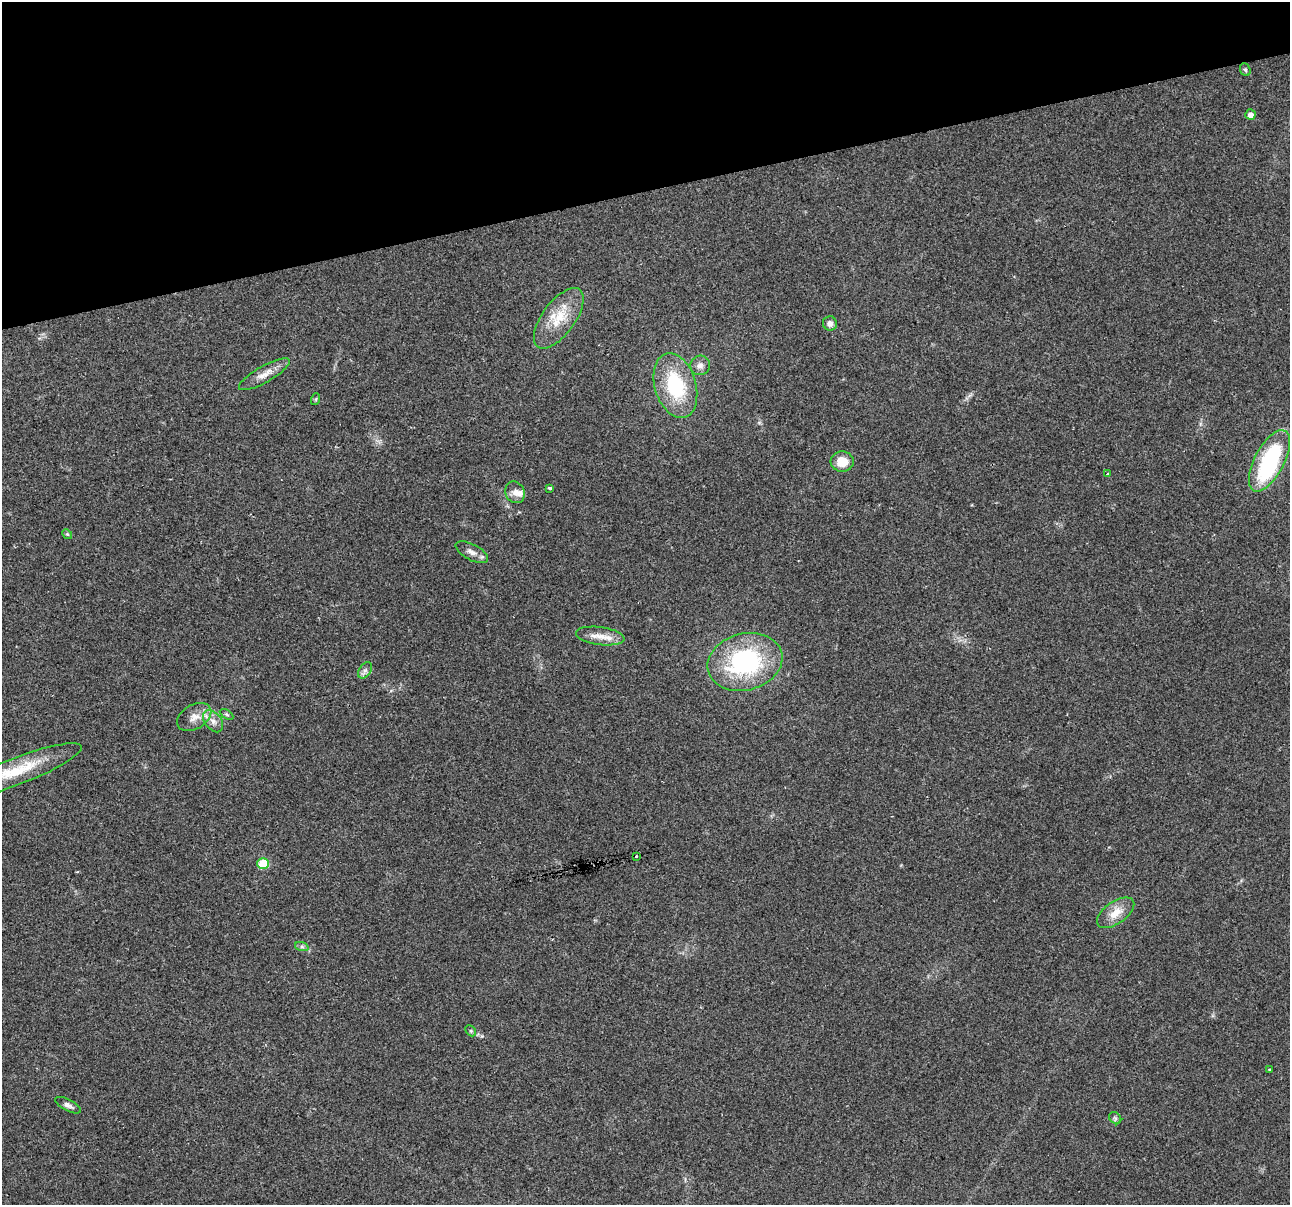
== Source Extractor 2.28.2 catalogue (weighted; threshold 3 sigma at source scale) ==
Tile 3 of 4 x 4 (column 3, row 1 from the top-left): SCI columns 2579-3866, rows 3704-4906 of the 5155 x 4952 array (HDU 1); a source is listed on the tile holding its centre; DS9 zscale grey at full resolution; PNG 1292 x 1207 px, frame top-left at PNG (2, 2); each listed source drawn as its Kron ellipse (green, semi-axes under 4 px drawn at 4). Shown black and unused: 16% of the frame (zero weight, under 2 of 3 exposures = <1% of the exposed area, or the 3 px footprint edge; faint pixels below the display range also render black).
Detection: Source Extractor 2.28.2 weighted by HDU 2 'WHT'; one run over the whole footprint, this tile lists its part. Background 0.0234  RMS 0.0043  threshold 0.0193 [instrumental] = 3 sigma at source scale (4.5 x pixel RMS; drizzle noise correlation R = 1.50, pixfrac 1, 0.0396/0.0396 arcsec/px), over >= 5 px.
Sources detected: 33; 1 inside a brighter object's white glare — neither listed nor drawn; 2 inside a brighter listed object's ellipse — not listed separately; the other 30 listed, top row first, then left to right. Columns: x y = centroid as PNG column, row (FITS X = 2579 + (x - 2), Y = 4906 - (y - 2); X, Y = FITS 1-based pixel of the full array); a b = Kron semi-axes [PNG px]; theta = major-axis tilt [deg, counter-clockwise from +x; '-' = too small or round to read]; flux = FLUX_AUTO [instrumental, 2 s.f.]
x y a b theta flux
1245 70 6 5 - 0.73
1251 115 5 5 - 2.6
559 318 35 16 54 13
830 323 7 7 - 2.1
700 365 10 9 - 2.3
264 374 29 8 30 4.8
675 386 33 20 -74 30
316 399 6 4 72 0.49
1269 461 34 15 62 49
842 462 11 10 - 7.5
1107 474 4 2 - 0.43
550 488 4 3 - 1.2
515 492 11 9 -63 2.8
67 534 5 4 - 0.47
472 552 18 8 -28 2.9
600 636 24 9 -7 5.3
745 662 38 28 14 57
365 670 9 6 53 1.5
226 714 7 4 -31 0.74
194 717 18 12 31 5
213 721 13 8 -52 3.1
16 771 70 13 21 20
636 856 3 3 - 3.8
263 864 5 5 - 15
1116 913 21 11 35 6.4
302 947 7 4 -18 0.91
471 1031 6 4 -46 0.65
1270 1070 3 3 - 0.41
68 1105 14 5 -28 1.8
1115 1118 7 5 -45 0.88
Isophote crosses this tile's border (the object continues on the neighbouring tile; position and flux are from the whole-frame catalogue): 1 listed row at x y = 16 771